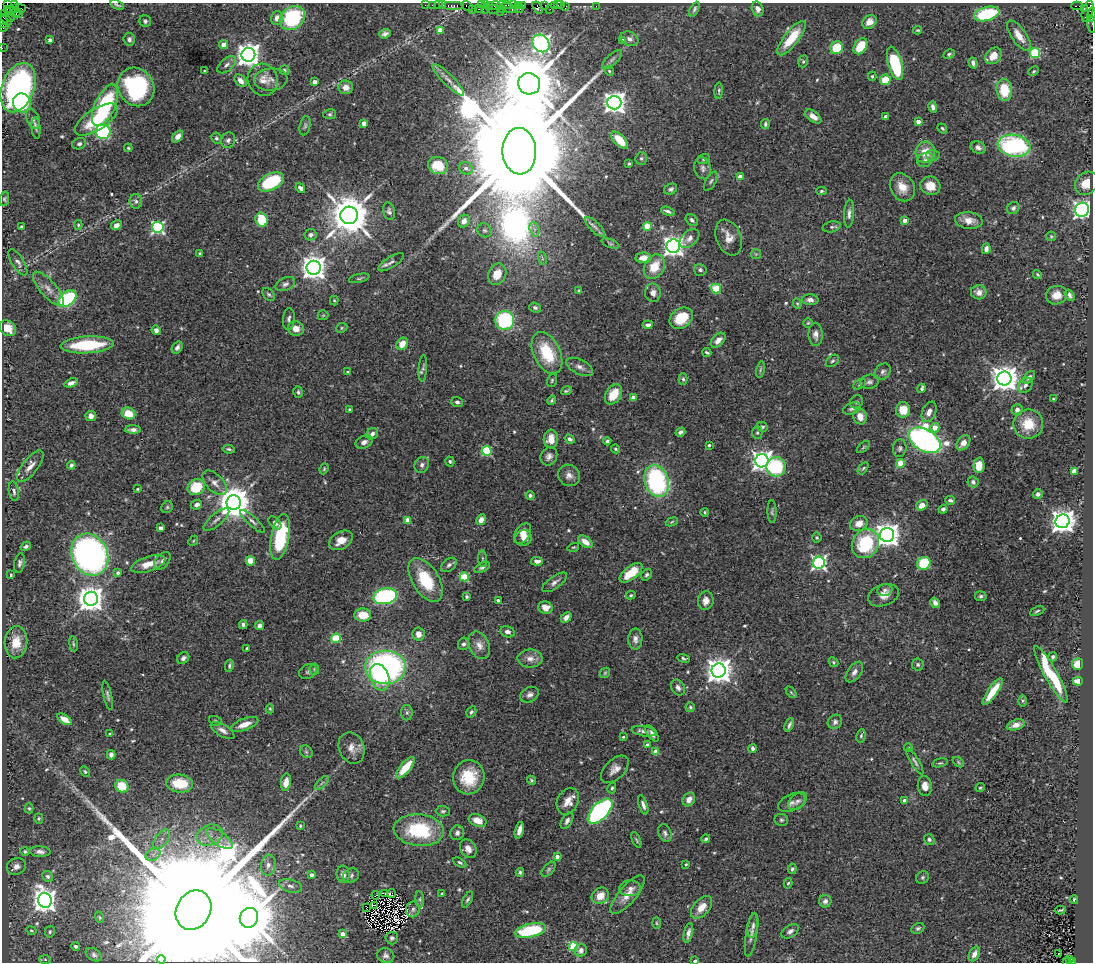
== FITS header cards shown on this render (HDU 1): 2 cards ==
NAXIS1  =                 1091
NAXIS2  =                  960

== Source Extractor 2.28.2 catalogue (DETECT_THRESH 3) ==
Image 1091 x 960 px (HDU 1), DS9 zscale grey, 1 PNG px = 1 image px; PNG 1095 x 964 px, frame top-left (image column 1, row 960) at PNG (2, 3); each listed source drawn as its Kron ellipse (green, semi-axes under 4 px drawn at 4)
Background 0.73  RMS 0.024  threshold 0.0719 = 3 sigma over >= 5 px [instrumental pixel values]
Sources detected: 558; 7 with non-positive FLUX_AUTO (blend fragments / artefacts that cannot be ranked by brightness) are neither listed nor drawn; of the other 551, the 500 brightest by FLUX_AUTO listed and drawn (51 fainter detections omitted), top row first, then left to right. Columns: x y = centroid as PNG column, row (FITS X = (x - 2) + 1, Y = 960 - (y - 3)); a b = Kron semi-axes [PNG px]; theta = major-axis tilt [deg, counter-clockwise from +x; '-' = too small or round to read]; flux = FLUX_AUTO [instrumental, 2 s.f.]
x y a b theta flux
14 4 3 2 - 78
7 5 3 2 - 67
117 5 7 2 -21 3.1
425 5 2 2 - 21
432 5 2 2 - 15
438 5 2 2 - 26
443 5 3 2 - 25
481 5 2 2 - 5.7
485 5 4 2 - 14
489 5 4 2 - 23
494 5 6 3 9 81
504 5 7 2 2 190
513 5 4 2 - 25
519 5 3 2 - 61
523 5 4 3 - 57
545 5 3 2 - 9.4
554 5 2 2 - 33
557 5 3 2 - 23
561 5 3 2 - 31
453 6 11 3 0 130
467 6 6 3 -30 36
566 6 4 2 - 41
596 6 2 2 - 8.2
1077 6 6 2 0 37
21 8 5 3 - 25
508 8 8 3 -22 120
519 8 4 3 - 77
537 8 6 3 -59 84
14 9 4 2 - 62
478 9 3 2 - 27
492 9 6 2 -14 37
502 9 2 2 - 39
550 9 3 2 - 2.3
694 9 8 4 64 3.5
758 9 7 5 -73 6.7
1084 9 3 2 - 60
7 10 3 2 - 140
472 10 2 2 - 57
485 10 4 2 - 57
1088 11 11 5 75 650
500 12 2 2 - 27
16 13 5 4 - 80
5 14 3 2 - 24
19 14 2 2 - 240
987 14 13 7 16 110
1091 15 7 3 78 200
10 17 4 3 - 47
277 18 7 6 - 12
292 18 14 10 38 140
6 20 6 3 -47 84
3 21 6 4 -87 150
145 21 6 6 - 3.8
869 22 8 6 39 11
1092 24 9 2 -82 41
4 27 5 2 - 43
440 30 4 4 - 14
918 30 4 3 - 2
385 34 6 4 19 6.6
1019 36 18 7 -55 19
792 38 21 7 52 44
129 39 6 5 - 4.7
629 39 9 7 -25 6.9
50 40 4 3 - 7.9
622 40 4 3 - 2.7
541 43 9 8 - 780
223 45 4 4 - 19
860 46 9 6 55 38
2 48 2 2 - 12
837 48 6 6 - 54
1035 53 5 5 - 110
949 54 6 4 28 2.9
248 55 7 7 - 1600
993 56 9 7 46 20
612 59 13 5 43 5.8
803 61 6 4 70 2.5
895 63 17 7 -74 100
973 63 5 3 - 5
227 65 11 6 41 6.7
284 70 5 5 - 3
205 71 3 3 - 2.3
609 71 5 4 - 2.1
1034 71 5 3 - 1.9
872 76 4 4 - 2.3
271 79 17 11 5 13
263 80 16 15 - 20
448 80 21 5 -45 12
885 80 5 5 - 34
241 81 7 5 -50 9.7
314 82 4 4 - 13
529 84 11 10 - 18000
18 87 26 16 69 480
136 87 20 17 -57 200
346 87 7 6 - 12
1004 90 11 8 -85 52
719 91 8 4 86 2.7
22 103 10 9 - 61
614 103 7 7 - 1100
105 105 22 10 66 150
933 107 5 4 - 7
330 114 6 5 - 2.9
813 116 9 5 -36 11
886 116 3 3 - 8.4
33 119 11 6 -64 5.4
96 120 25 10 32 65
918 122 4 3 - 16
364 123 4 4 - 17
765 124 5 4 - 3.6
305 126 10 5 77 3.6
36 128 10 4 -84 4.1
942 128 5 4 - 2.4
103 132 7 7 - 250
178 137 7 4 51 12
216 138 6 5 - 2.9
228 140 8 7 - 6
620 140 10 5 -47 31
79 144 7 5 23 3.8
1014 146 16 11 -9 230
978 147 8 6 -21 6.3
128 148 4 3 - 1.9
519 151 23 17 -87 100000
925 152 10 10 - 27
933 155 7 5 -3 5.3
641 158 6 5 - 3.2
704 159 6 5 - 2.8
925 160 8 6 31 4.9
629 164 3 2 - 1.9
438 165 10 8 -18 43
466 168 7 6 - 6.2
703 168 11 8 -75 7.1
740 177 4 4 - 16
711 181 10 5 60 3.8
271 182 14 8 27 110
1086 183 12 10 51 23
930 186 10 9 - 22
902 187 15 12 -60 24
300 188 5 3 - 5.6
671 189 7 5 30 4.1
821 191 5 4 - 2.9
4 199 7 5 79 2.8
136 201 7 6 - 4.9
1013 208 7 5 44 4.6
1082 210 7 7 - 610
389 211 9 6 -77 5.1
668 211 7 3 -20 4.2
849 214 14 5 86 7.1
349 215 8 8 - 6500
262 220 7 6 - 51
692 220 7 5 -44 4.4
905 220 4 4 - 14
969 220 14 8 -6 16
464 221 7 5 49 9.1
78 225 5 4 - 2.1
116 225 5 4 - 7.5
647 226 4 4 - 55
21 227 3 3 - 1.9
158 227 6 5 - 290
595 227 13 5 -44 6.3
832 227 9 5 13 3.9
534 229 7 4 -71 5
484 230 7 6 - 4.1
311 235 6 5 - 5.3
1051 236 5 4 - 2.2
729 237 18 12 -68 18
689 238 11 7 42 8.3
610 243 9 4 -22 2.9
673 246 7 6 - 1200
986 249 5 4 - 7.2
200 253 4 3 - 2.4
756 254 5 5 - 2.2
542 258 7 4 -73 2.6
644 258 8 5 2 20
18 262 15 6 -58 6.7
391 262 15 5 32 5.5
654 267 13 9 59 35
314 268 7 7 - 1800
700 270 6 6 - 3.7
497 274 11 8 66 24
1037 274 5 3 - 2.1
359 278 10 3 13 2.7
285 284 10 6 24 5.5
716 288 5 4 - 68
48 289 21 8 -49 16
579 291 3 3 - 2
979 292 8 7 - 8.9
653 293 9 8 - 8.8
269 294 7 5 -49 3.4
1057 295 10 9 - 17
1070 295 6 4 -57 4.6
67 299 10 6 38 190
334 300 5 4 - 1.9
810 300 8 5 -2 7.2
797 304 5 4 - 2.1
535 308 6 4 -23 3.4
323 315 5 5 - 2
681 318 13 9 37 49
289 319 11 6 87 5.4
505 320 9 9 - 150
808 323 5 4 - 2.1
648 325 5 4 - 6.7
8 328 9 7 -36 17
342 328 6 4 23 2.1
296 329 8 7 - 15
156 330 5 4 - 6.1
816 334 11 7 -88 8.3
718 340 9 5 47 11
402 344 6 5 - 20
87 345 26 8 3 98
177 348 6 5 - 5.6
707 352 4 3 - 3
547 353 22 13 -65 72
833 361 7 5 40 3.2
580 367 14 7 -26 9.2
423 368 13 4 86 4.2
760 369 8 4 80 3
348 372 3 3 - 2.4
883 372 9 7 48 5.8
1029 377 7 4 49 4.8
683 379 6 4 -88 2.8
1004 379 7 7 - 2200
552 380 7 5 74 2.7
869 382 10 7 12 5.5
71 383 7 4 20 6.6
860 384 7 4 30 2.5
1025 385 8 6 53 6.7
922 388 4 3 - 4.7
566 391 6 3 20 2.6
298 392 6 5 - 3.3
613 394 11 7 56 34
633 397 4 4 - 16
1054 399 4 3 - 1.9
552 400 5 3 - 2.2
457 402 6 5 - 4.5
856 402 7 6 - 3.6
852 408 9 5 21 4.6
349 409 3 3 - 2.3
903 410 7 7 - 28
1017 410 5 5 - 7.8
929 412 11 6 66 12
128 413 7 5 -25 32
91 416 5 5 - 7.6
860 416 8 6 -74 17
1028 424 15 14 - 36
762 427 5 4 - 2.7
935 428 5 4 - 19
133 430 8 4 -2 6.6
680 432 5 4 - 5.4
757 433 6 5 - 3
372 434 6 5 - 5.4
551 439 9 7 85 17
570 439 5 4 - 4.9
925 440 17 11 -30 760
607 441 4 3 - 3.2
364 442 9 6 25 7.1
963 443 8 6 51 11
709 445 3 3 - 3.2
863 447 8 3 43 2
900 448 9 7 84 4.5
229 449 6 3 -7 3
615 449 4 3 - 2.3
486 451 5 5 - 120
549 456 9 8 - 7.2
450 461 5 4 - 2.7
762 461 7 6 - 1100
900 464 4 4 - 52
71 465 4 4 - 4.8
422 465 8 7 - 5.7
979 465 8 5 87 25
30 466 19 7 52 13
776 467 9 9 - 100
863 468 7 4 54 2.5
324 469 6 4 69 2.1
1074 471 4 4 - 22
569 475 11 10 - 11
657 481 16 12 -72 250
973 482 6 5 - 4.5
215 483 15 8 -45 11
196 487 9 7 33 54
137 489 3 2 - 2.1
14 491 10 5 -82 4.4
1038 494 5 4 - 5.3
530 495 4 4 - 4
950 500 5 4 - 3.5
234 502 7 7 - 4200
196 505 6 4 25 5.6
922 505 6 5 - 15
167 507 6 5 - 2.8
943 509 4 4 - 3.6
705 512 4 3 - 2.3
772 512 11 4 -88 3.7
216 519 16 6 40 8.2
408 520 4 4 - 26
481 520 5 4 - 11
252 521 16 4 -42 6.1
1062 521 7 7 - 1600
672 522 6 3 22 1.9
275 523 8 5 -46 4.7
859 524 9 7 20 16
160 528 4 3 - 10
523 533 11 7 56 13
887 535 7 7 - 1600
280 537 23 9 79 130
817 537 5 5 - 2.7
523 538 8 7 - 11
341 540 13 8 32 21
193 541 5 4 - 2.1
585 542 8 5 -36 17
865 543 15 13 60 100
26 546 5 4 - 4.2
573 547 6 3 18 1.9
90 555 22 17 -63 650
483 559 8 3 -85 2.5
162 561 10 6 48 5.5
250 561 5 4 - 25
537 561 6 4 -4 7.2
19 563 10 5 79 4.8
819 563 6 6 - 410
924 563 7 6 - 80
148 564 18 7 18 24
449 565 9 5 40 4.7
482 567 8 4 28 4.1
118 573 4 4 - 5.4
631 573 13 6 38 47
11 575 4 3 - 2.3
647 575 6 4 55 3.1
464 577 4 4 - 87
426 580 24 13 -58 73
555 582 14 6 35 7.4
885 590 7 6 - 5.3
631 595 5 3 - 2
883 595 16 10 20 16
385 596 12 8 11 230
981 596 6 5 - 3.9
467 597 3 3 - 3.2
91 599 7 7 - 2000
498 600 3 3 - 3.1
706 601 9 7 82 11
935 603 5 4 - 6
545 608 7 6 - 15
1037 611 7 3 22 2.6
363 615 8 6 -2 29
566 617 6 4 44 7.4
243 625 4 4 - 3.9
259 626 4 4 - 5.3
507 632 7 5 -14 6.3
419 634 6 6 - 13
336 638 5 4 - 81
635 639 10 7 89 8.8
16 642 16 11 84 25
73 644 7 3 -81 2.5
464 644 6 5 - 4.2
479 645 14 10 -65 14
247 648 4 3 - 2.2
1053 657 5 4 - 3.7
183 658 7 5 44 5
684 658 6 3 -13 2.7
530 659 12 9 -2 12
834 662 5 4 - 2.2
1078 664 6 5 - 30
918 665 6 6 - 3.5
229 666 6 4 78 2.8
385 667 20 16 -1 500
314 669 5 5 - 3
719 671 7 7 - 2000
308 672 9 7 28 4.8
854 672 12 6 54 7.7
605 673 6 4 46 2.3
1051 674 32 6 -61 100
380 677 13 9 -70 48
1078 681 5 4 - 14
678 687 8 6 -57 6.4
993 691 16 5 55 35
791 692 6 4 -46 2.1
108 695 15 4 -78 4.2
530 695 10 7 28 6.8
1022 701 6 4 -90 2.4
690 707 5 4 - 2.3
270 709 4 3 - 2
471 712 6 4 59 3.4
407 713 7 6 - 3.8
64 719 8 4 -33 12
215 721 6 5 - 2.6
835 722 8 6 46 5
244 724 14 6 21 19
789 725 7 3 67 3.8
1016 725 9 5 17 14
223 730 13 6 -31 8.8
644 731 12 5 -10 6.8
652 733 9 4 -54 5.7
110 734 4 3 - 3.3
861 736 7 4 79 3
623 737 3 3 - 2.1
647 745 4 4 - 8.2
908 747 4 4 - 3.2
352 748 16 12 -67 16
752 748 4 3 - 4.8
306 752 7 5 -44 3.6
655 752 4 4 - 18
111 755 5 4 - 6.3
915 761 15 4 -59 5.2
958 762 6 4 -38 2.2
940 763 8 3 14 2.3
405 768 13 5 50 41
615 769 17 9 44 13
85 771 6 4 -62 2.4
469 777 17 15 77 52
531 780 5 4 - 2.7
286 782 9 5 81 15
180 783 13 9 -5 38
322 783 9 3 45 3.3
122 786 7 6 - 45
925 786 10 7 -83 13
612 788 5 4 - 2.6
980 788 5 3 - 2
689 799 7 5 59 11
568 801 14 10 63 18
797 801 11 7 44 6.2
904 801 4 3 - 8.2
792 803 14 8 23 8
643 805 10 4 -71 6.8
29 808 5 4 - 2.3
443 811 7 5 -2 3.2
600 811 16 8 46 330
39 819 5 4 - 2.2
478 820 9 6 -20 20
781 820 7 6 - 3.3
567 821 9 5 60 6
300 826 3 3 - 2.1
419 830 25 15 -5 120
519 830 8 4 76 9.7
457 833 7 6 - 6.3
665 833 9 6 -70 5.2
210 835 13 10 23 17
162 839 11 6 54 9.8
219 839 15 6 -35 12
706 839 4 4 - 3.5
929 839 5 5 - 4.4
636 840 8 3 -66 2.4
468 849 10 7 -59 13
25 851 4 4 - 4
40 852 10 5 -4 7.2
153 854 8 5 33 6.5
557 856 4 4 - 11
460 863 7 4 -31 3
686 864 3 3 - 2
268 865 10 7 82 8.6
16 866 10 8 23 8.8
548 869 9 5 50 3.7
792 869 5 4 - 3.5
520 872 4 4 - 2.7
343 874 9 6 -84 8
312 875 4 3 - 8.6
48 876 5 5 - 4.6
351 876 8 6 25 3.9
923 877 7 6 - 3.2
788 883 5 4 - 2.3
290 886 12 6 -15 7.8
630 888 11 8 4 8.6
384 893 4 2 - 2.1
391 894 4 3 - 3.8
442 894 4 3 - 4.4
376 895 4 2 - 2.8
627 895 24 9 49 20
600 896 9 7 39 17
420 899 8 4 -83 2.8
468 899 9 4 62 3.3
45 900 7 7 - 1600
1074 900 4 3 - 2.2
825 901 6 6 - 5.1
374 906 3 2 - 2.2
366 907 3 2 - 2.4
702 907 13 8 48 19
413 909 8 7 - 3.5
193 910 20 17 59 200000
1060 910 5 2 - 2.3
99 917 6 3 -71 1.9
249 918 10 9 - 11000
656 923 6 4 -88 1.9
753 926 12 5 80 5.2
918 928 7 5 27 3.6
530 930 16 6 12 110
31 931 5 4 - 2
790 931 9 6 32 5.6
50 932 6 5 - 3.2
688 933 10 4 76 7.5
343 934 4 4 - 14
751 935 22 5 81 7.9
392 938 6 6 - 3.6
76 946 4 4 - 6.3
573 946 4 4 - 79
581 950 6 6 - 6.9
1058 953 3 2 - 2
974 954 8 5 61 11
94 955 9 6 -33 4.4
386 955 9 7 -15 5.5
45 959 6 4 -2 2.4
161 959 4 3 - 1.8
1069 959 4 3 - 8.7
695 961 4 3 - 2.6
1072 961 3 3 - 200
1067 962 2 2 - 33
At the frame edge (FLAGS 8, measured only in part): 10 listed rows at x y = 14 4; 7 5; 117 5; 1091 15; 3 21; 1092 24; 2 48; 695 961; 1072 961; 1067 962
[51 fainter detections neither listed nor drawn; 7 non-positive-flux detections neither listed nor drawn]